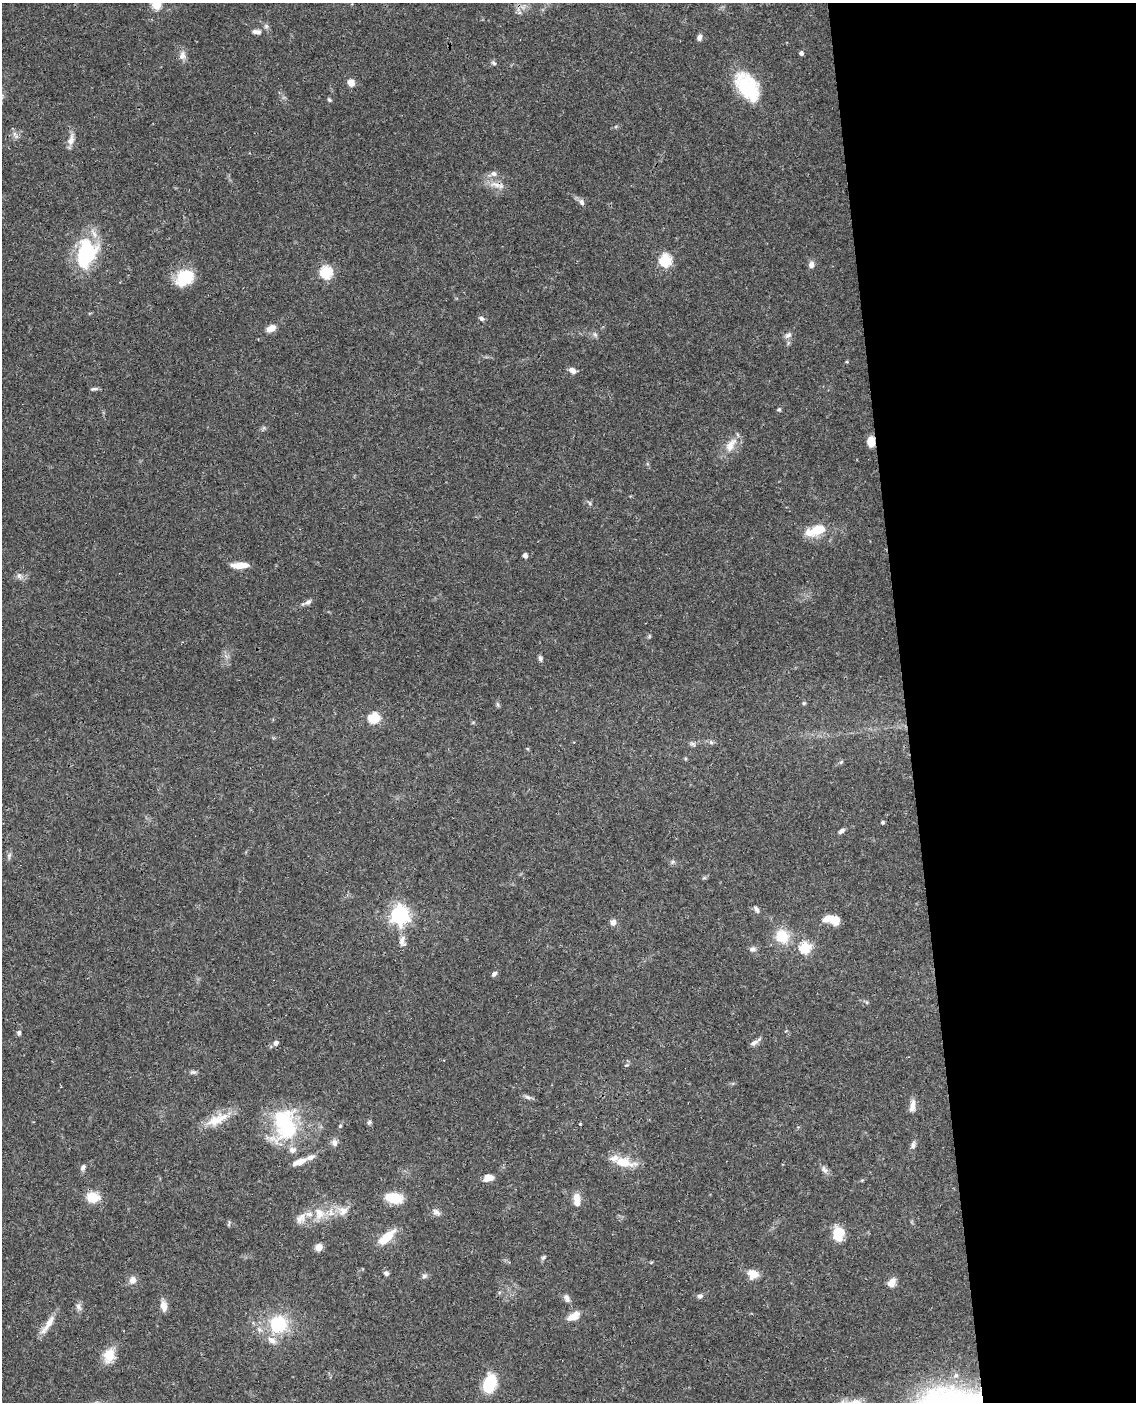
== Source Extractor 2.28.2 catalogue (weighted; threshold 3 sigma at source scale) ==
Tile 8 of 4 x 3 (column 4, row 2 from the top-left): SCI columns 3458-4591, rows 1642-3041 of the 4648 x 4580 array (HDU 1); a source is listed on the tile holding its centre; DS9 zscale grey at full resolution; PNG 1138 x 1404 px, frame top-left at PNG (2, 3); no overlay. Shown black and unused: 20% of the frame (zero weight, under 3 of 4 exposures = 6% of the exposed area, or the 3 px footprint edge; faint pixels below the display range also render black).
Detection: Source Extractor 2.28.2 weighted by HDU 2 'WHT'; one run over the whole footprint, this tile lists its part. Background 0.0901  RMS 0.0036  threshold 0.0161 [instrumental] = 3 sigma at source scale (4.5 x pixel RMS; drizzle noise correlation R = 1.50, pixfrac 1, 0.05/0.05 arcsec/px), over >= 5 px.
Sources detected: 110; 11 inside a brighter listed object's ellipse — not listed separately; the other 99 listed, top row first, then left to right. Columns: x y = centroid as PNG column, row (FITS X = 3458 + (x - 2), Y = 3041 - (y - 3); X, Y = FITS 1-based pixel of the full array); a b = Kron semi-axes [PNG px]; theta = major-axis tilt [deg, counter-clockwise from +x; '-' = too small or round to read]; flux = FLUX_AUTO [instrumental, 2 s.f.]
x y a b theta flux
156 5 5 5 - 17
519 13 6 4 19 0.68
257 32 12 6 -3 1.6
699 37 8 5 65 1.3
801 53 4 4 - 1
182 55 13 8 79 2.1
494 63 8 5 -28 0.67
351 83 8 7 - 2.5
747 86 33 19 -57 21
329 100 6 5 - 0.55
14 134 10 5 -67 1.3
71 140 15 8 79 2.6
494 174 8 7 - 1.5
496 185 20 7 -17 3.3
581 202 9 6 -63 1.3
86 252 31 21 80 28
665 260 6 6 - 35
811 265 8 7 - 1.5
326 272 6 6 - 36
183 278 21 20 - 10
481 318 7 5 -44 0.94
271 328 12 8 24 2.6
595 334 7 5 -31 0.84
788 335 11 7 29 1.3
572 370 9 6 -33 2
94 389 9 4 7 0.82
779 409 5 4 - 0.71
871 442 8 6 -90 5
731 445 24 11 60 4.8
590 503 7 4 -88 0.57
818 530 20 11 18 8.6
525 555 4 4 - 1.7
240 565 18 6 1 4.4
19 576 8 6 -90 1.2
308 602 10 6 36 1.2
540 658 9 5 -77 0.85
804 703 5 5 - 0.48
498 704 8 4 -81 0.63
374 718 13 12 - 6.5
711 742 6 5 - 0.72
692 744 7 5 -43 0.81
841 762 6 4 44 0.49
883 822 4 4 - 0.67
842 831 8 5 35 1.1
9 856 10 5 79 0.9
673 862 6 5 - 0.68
756 909 10 5 -57 1
399 915 7 7 - 150
834 920 12 9 -9 5.5
613 922 7 7 - 1.7
782 936 16 15 - 9
402 941 16 9 -89 2.5
805 947 6 5 - 28
752 949 7 7 - 1.2
494 974 7 5 41 0.89
19 1033 6 5 - 0.82
754 1042 15 5 33 1.5
276 1043 7 6 - 1.1
627 1065 6 4 31 0.52
193 1072 9 5 0 0.87
528 1097 10 5 -24 1.1
912 1106 18 7 81 2.4
217 1119 34 13 24 7.7
369 1122 6 6 - 0.7
285 1124 43 28 -81 29
340 1126 5 4 - 0.42
334 1143 10 7 -82 1.5
913 1145 11 5 85 1.2
310 1157 12 7 22 1.8
623 1162 29 12 -10 7.5
83 1167 9 6 62 1.1
824 1169 12 6 -63 1.5
486 1179 11 7 76 2
93 1197 12 10 -7 7.4
394 1198 18 10 -8 8.1
576 1198 11 9 -76 3.3
343 1211 15 13 24 3.7
436 1212 11 8 -34 1.5
319 1213 16 14 -83 5.4
300 1218 16 10 48 3
229 1223 9 3 75 0.46
838 1233 15 11 -85 8.8
387 1237 21 9 42 8
319 1247 8 7 - 2.4
543 1257 8 5 38 0.66
386 1273 7 6 - 0.89
753 1274 13 12 - 3.7
424 1276 8 6 16 0.91
132 1280 10 8 59 2.2
892 1283 10 7 58 3.3
700 1296 7 6 - 1
567 1298 10 7 -70 1.5
164 1306 12 7 -79 3.1
79 1307 11 6 -58 1.3
574 1316 16 8 29 3.8
48 1324 31 7 56 4.1
278 1324 23 22 - 17
109 1355 17 13 72 6.3
490 1384 14 9 74 19
Overlapping masked pixels (flux is a lower limit): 2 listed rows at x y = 496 185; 871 442
Isophote crosses this tile's border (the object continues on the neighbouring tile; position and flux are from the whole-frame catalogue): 1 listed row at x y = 156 5